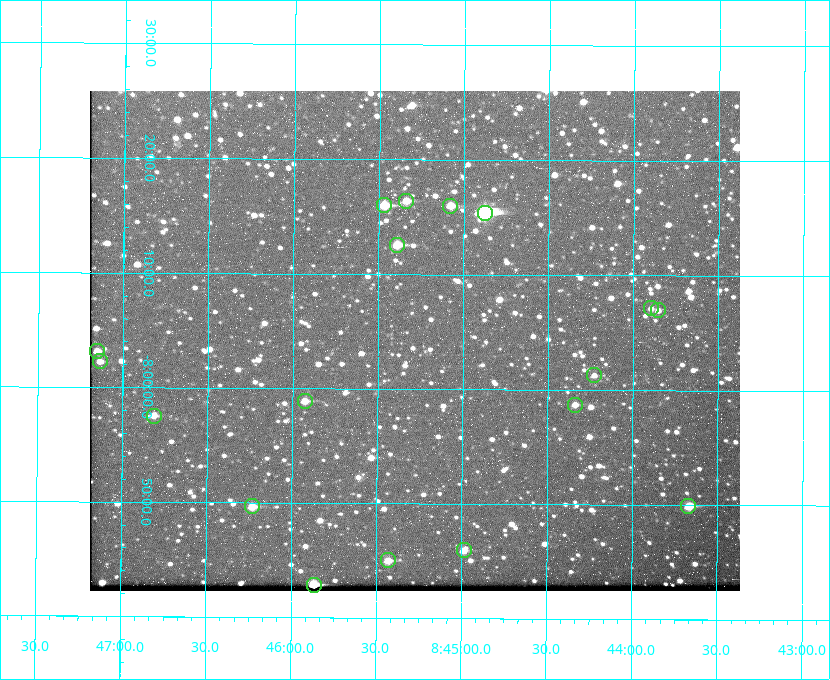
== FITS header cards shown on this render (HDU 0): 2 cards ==
NAXIS1  =                  650 / Width of table row in bytes
NAXIS2  =                  500 / Number of rows in table

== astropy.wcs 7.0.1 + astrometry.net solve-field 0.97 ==
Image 650 x 500 px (HDU 0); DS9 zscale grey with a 90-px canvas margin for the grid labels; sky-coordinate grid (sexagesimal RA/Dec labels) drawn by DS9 from the SOLVED WCS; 18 Tycho-2 reference stars matched to detected sources circled (green)
Header WCS: none
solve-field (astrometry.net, Tycho-2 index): SOLVED blind (the file carries no WCS)
Solved WCS: RA---TAN-SIP/DEC--TAN-SIP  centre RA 08:45:17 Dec -08:04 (131.32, -8.07 deg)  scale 5.24 arcsec/px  FOV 56.8' x 43.6'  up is +180 deg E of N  parity flipped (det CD > 0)
(file carries no celestial WCS; the grid is the blind solution)
Tycho-2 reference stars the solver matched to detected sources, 18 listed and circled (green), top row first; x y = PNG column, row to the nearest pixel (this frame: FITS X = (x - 90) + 1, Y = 500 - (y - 91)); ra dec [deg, ICRS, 3 dp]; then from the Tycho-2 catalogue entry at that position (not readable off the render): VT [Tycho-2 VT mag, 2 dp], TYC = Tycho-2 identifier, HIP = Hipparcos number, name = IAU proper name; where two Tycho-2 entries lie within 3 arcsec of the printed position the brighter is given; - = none
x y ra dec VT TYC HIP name
406 201 131.335 -8.274 10.98 5442-594-1 - -
384 205 131.367 -8.267 10.01 5442-454-1 - -
450 206 131.270 -8.267 10.78 5442-693-1 - -
485 213 131.219 -8.257 7.68 5442-1112-1 42924 -
397 245 131.348 -8.210 9.85 5442-617-1 - -
651 308 130.974 -8.119 12.03 5442-588-1 - -
658 310 130.964 -8.116 12.42 5442-381-1 - -
97 351 131.787 -8.052 11.26 5442-527-1 - -
100 361 131.783 -8.038 11.46 5442-45-1 - -
594 375 131.057 -8.021 12.20 5442-277-1 - -
305 401 131.481 -7.982 10.84 5442-1444-1 - -
575 405 131.085 -7.979 12.05 5442-273-1 - -
154 416 131.703 -7.959 11.45 5442-1027-1 - -
252 506 131.557 -7.828 10.76 5442-1179-1 - -
688 506 130.917 -7.832 10.58 5442-498-1 - -
464 550 131.247 -7.766 11.19 5442-426-1 - -
388 560 131.357 -7.750 10.86 5442-458-1 - -
314 585 131.466 -7.715 9.32 5442-1286-1 43006 -